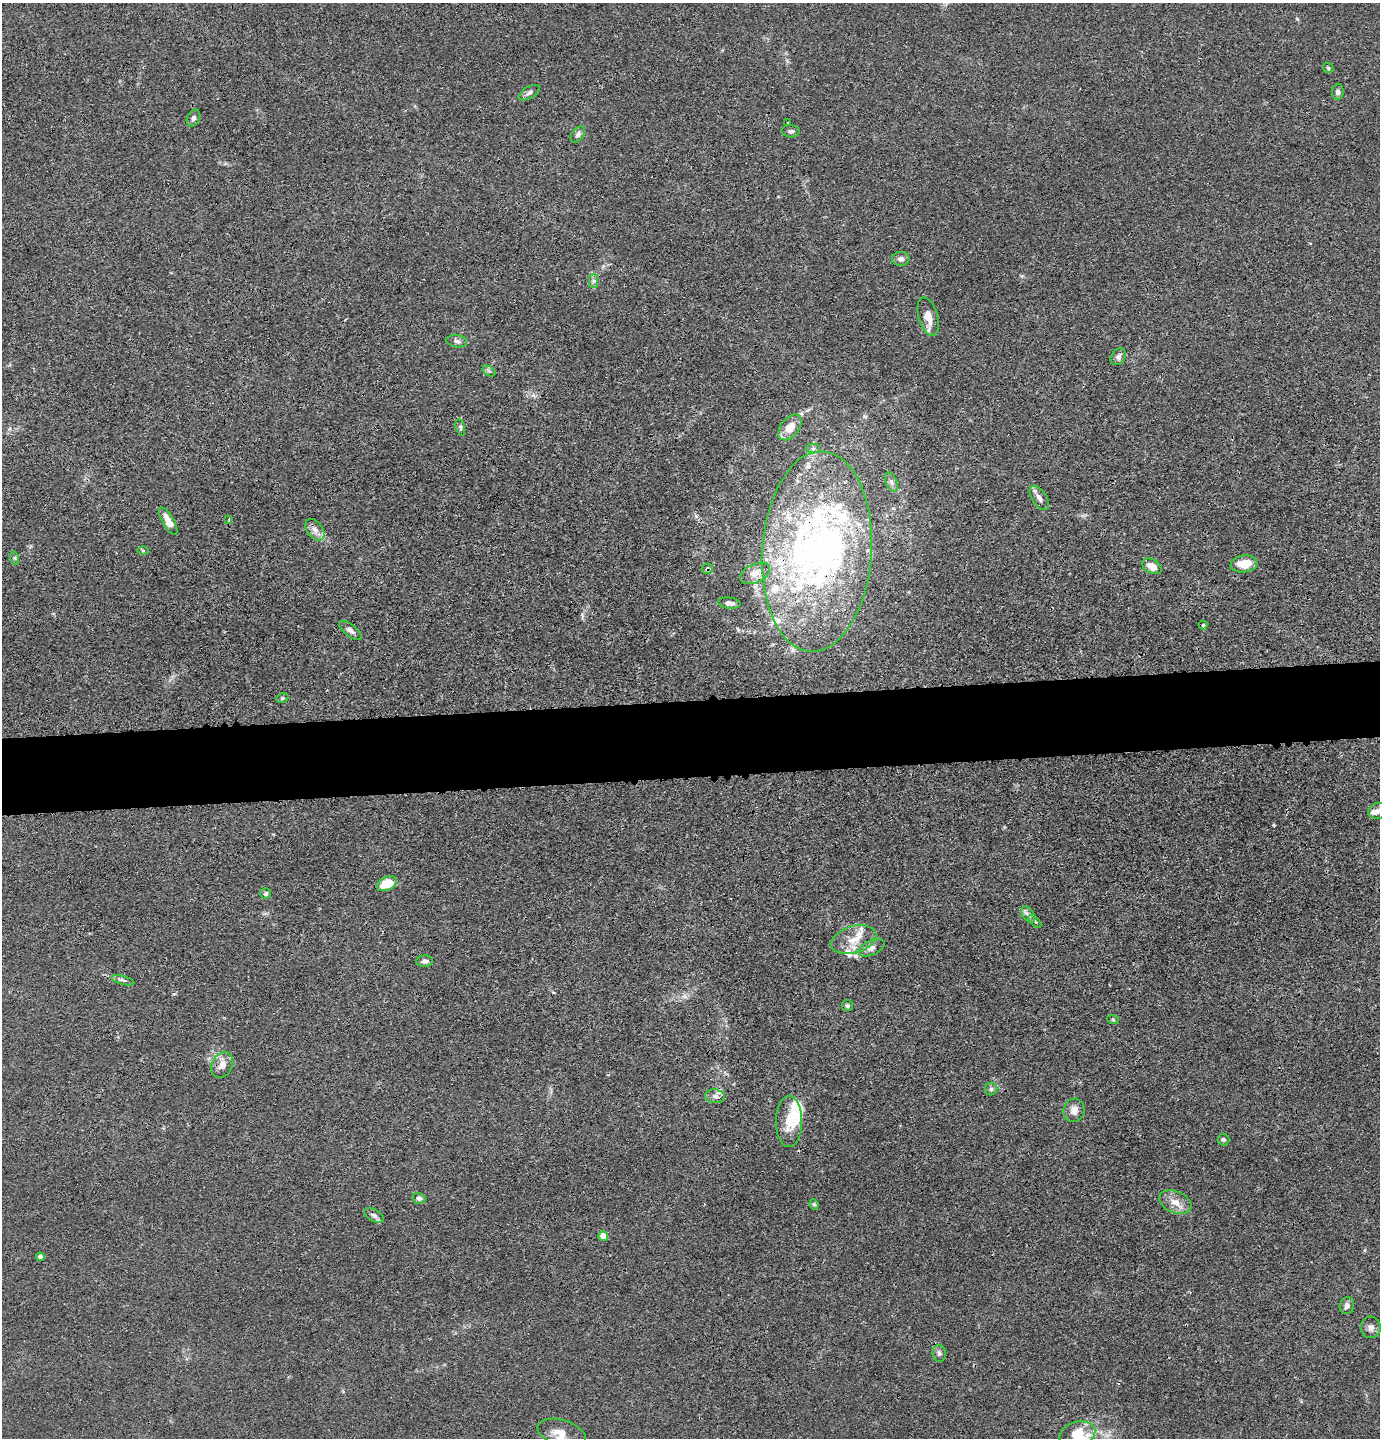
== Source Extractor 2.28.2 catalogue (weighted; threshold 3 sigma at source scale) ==
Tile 5 of 3 x 3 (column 2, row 2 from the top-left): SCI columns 1475-2852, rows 1459-2894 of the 4327 x 4353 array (HDU 1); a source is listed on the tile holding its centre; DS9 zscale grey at full resolution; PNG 1382 x 1440 px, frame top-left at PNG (2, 3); each listed source drawn as its Kron ellipse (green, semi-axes under 4 px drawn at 4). Shown black and unused: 5% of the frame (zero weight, under 3 of 4 exposures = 3% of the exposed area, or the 3 px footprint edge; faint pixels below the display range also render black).
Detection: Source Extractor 2.28.2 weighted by HDU 2 'WHT'; one run over the whole footprint, this tile lists its part. Background 0.0138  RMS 0.0026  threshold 0.0117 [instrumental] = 3 sigma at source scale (4.5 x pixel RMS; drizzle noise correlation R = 1.50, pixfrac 1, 0.05/0.05 arcsec/px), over >= 5 px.
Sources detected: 77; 1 inside a brighter object's white glare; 1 cosmic-ray / hot-pixel residue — neither listed nor drawn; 15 inside a brighter listed object's ellipse — not listed separately; the other 60 listed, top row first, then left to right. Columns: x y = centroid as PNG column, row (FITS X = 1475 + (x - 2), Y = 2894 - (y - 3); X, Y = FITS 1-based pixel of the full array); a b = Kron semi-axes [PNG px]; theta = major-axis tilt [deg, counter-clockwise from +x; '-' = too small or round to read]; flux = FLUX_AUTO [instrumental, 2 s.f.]
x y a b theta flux
1328 68 6 4 -47 0.36
1338 92 8 5 84 0.73
529 93 11 5 30 0.86
194 118 9 6 66 0.86
788 123 2 2 - 0.23
791 131 9 6 -4 0.66
578 134 9 6 53 0.88
901 259 9 7 2 1.1
593 281 7 4 89 0.71
928 317 19 9 -74 3.1
457 341 10 6 -8 0.89
1118 357 9 6 54 0.93
489 371 7 4 -34 0.49
460 427 8 4 -77 0.44
790 427 15 9 52 3.9
813 448 7 4 -1 0.59
891 482 10 5 -69 0.88
1039 498 14 7 -57 1.4
229 519 3 3 - 0.28
168 521 15 5 -60 2.8
315 530 12 7 -54 1.7
143 550 6 4 -1 0.34
817 552 100 55 86 90
15 558 6 4 -72 0.4
1244 564 13 8 8 4.2
1152 566 10 7 -28 2.6
707 569 5 5 - 0.44
755 573 16 9 24 2.1
729 603 11 5 -6 0.95
1203 625 4 4 - 0.31
350 630 14 6 -38 1.1
282 698 6 4 21 0.39
1377 811 9 8 - 0.92
387 884 10 6 24 6.1
266 894 6 5 - 0.54
1028 915 9 5 -54 0.84
1035 921 8 3 -44 0.38
854 940 23 13 16 5
872 948 14 7 25 1.4
425 961 8 5 2 0.85
123 980 11 3 -15 0.56
847 1006 5 5 - 0.44
1113 1020 6 4 -20 0.32
222 1065 13 10 61 2.5
991 1089 6 6 - 0.62
715 1096 10 7 -8 1.2
1074 1110 12 10 77 2
789 1121 26 13 90 5.3
1223 1140 6 6 - 0.46
419 1198 6 5 - 0.61
1175 1202 17 11 -24 2.9
814 1204 5 4 - 0.38
374 1215 10 6 -30 0.88
603 1236 5 5 - 2.8
40 1257 4 4 - 1.1
1347 1306 8 7 - 1.1
1371 1327 11 10 - 1.3
939 1353 9 6 -83 0.76
562 1433 25 13 -16 3.7
1077 1434 18 12 17 6.1
Overlapping masked pixels (flux is a lower limit): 2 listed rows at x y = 817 552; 707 569
Isophote crosses this tile's border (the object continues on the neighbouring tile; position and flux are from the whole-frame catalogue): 2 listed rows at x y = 562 1433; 1077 1434